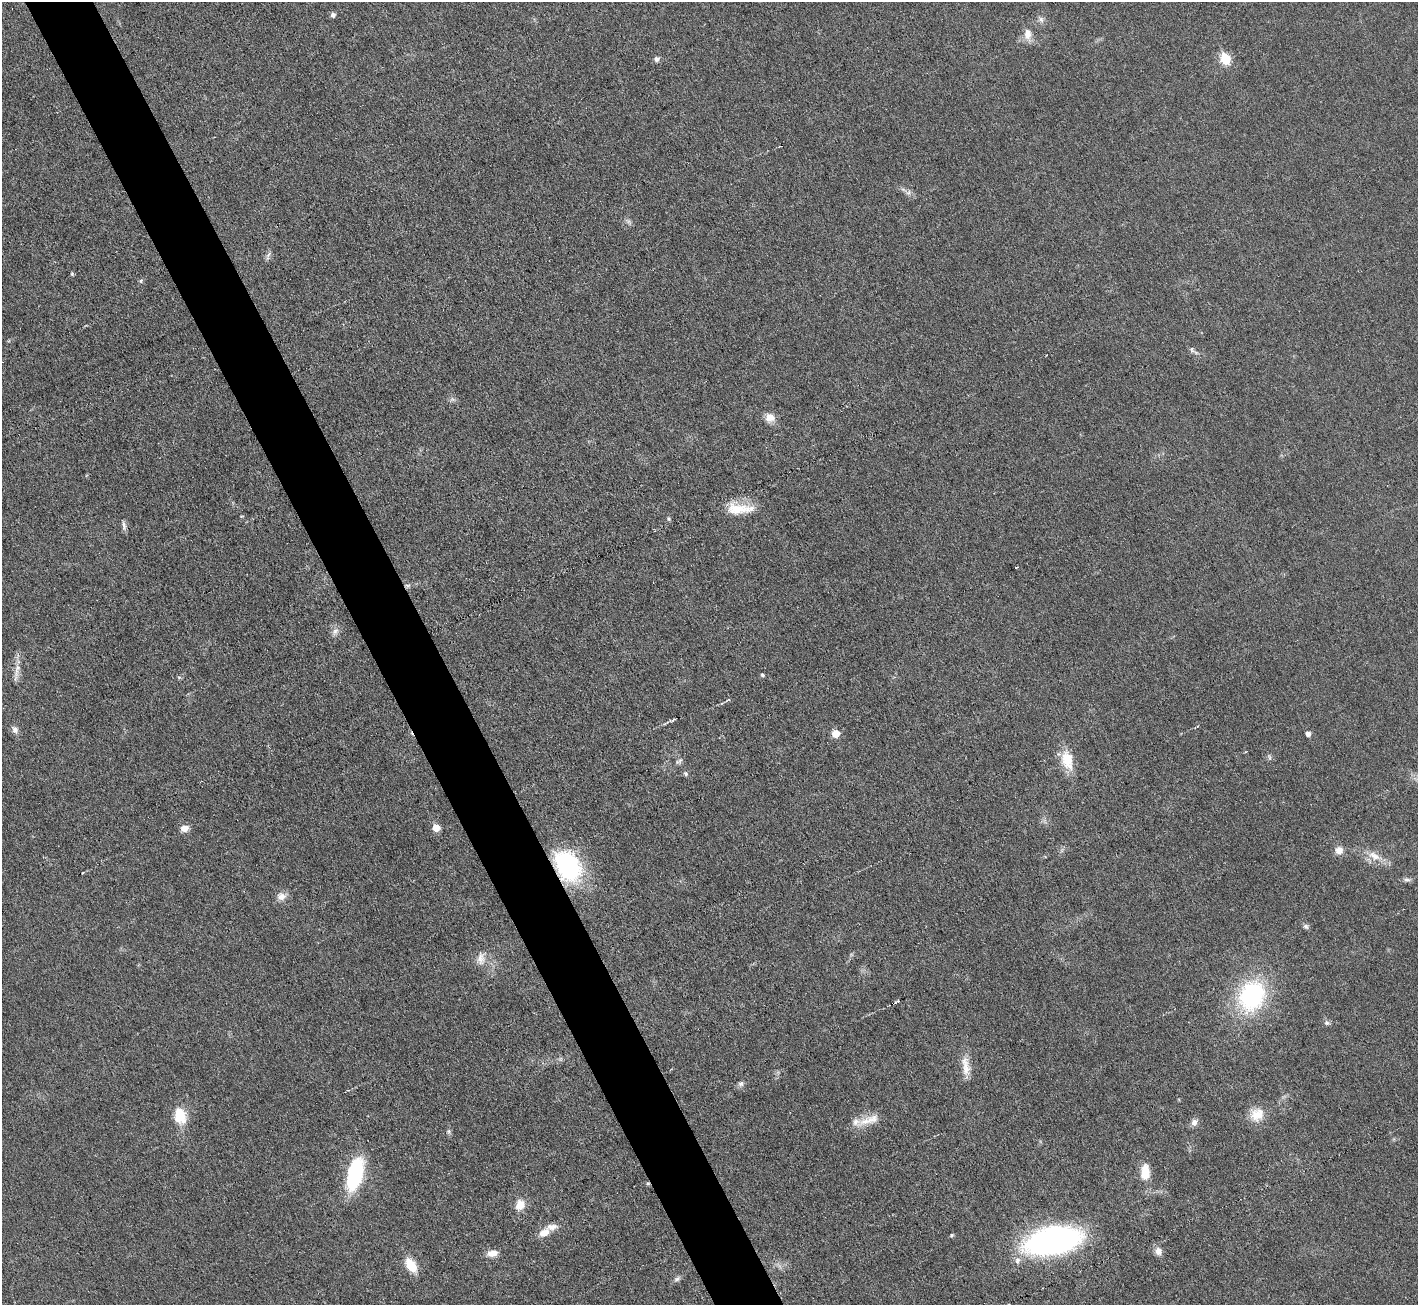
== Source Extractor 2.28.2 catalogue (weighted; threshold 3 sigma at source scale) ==
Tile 11 of 4 x 4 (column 3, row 3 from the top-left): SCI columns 2831-4246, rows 1456-2758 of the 5664 x 5653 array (HDU 1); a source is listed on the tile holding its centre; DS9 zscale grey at full resolution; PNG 1420 x 1307 px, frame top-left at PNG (2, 2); no overlay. Shown black and unused: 5% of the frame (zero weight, under 3 of 6 exposures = <1% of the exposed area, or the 3 px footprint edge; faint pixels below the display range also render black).
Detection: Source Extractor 2.28.2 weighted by HDU 2 'WHT'; one run over the whole footprint, this tile lists its part. Background 0.0264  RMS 0.0037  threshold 0.0152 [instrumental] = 3 sigma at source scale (4.09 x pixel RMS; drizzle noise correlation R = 1.36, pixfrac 0.8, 0.05/0.05 arcsec/px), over >= 5 px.
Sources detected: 62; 1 too faint to see at this stretch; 3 cosmic-ray / hot-pixel residue — not listed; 2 inside a brighter listed object's ellipse — not listed separately; the other 56 listed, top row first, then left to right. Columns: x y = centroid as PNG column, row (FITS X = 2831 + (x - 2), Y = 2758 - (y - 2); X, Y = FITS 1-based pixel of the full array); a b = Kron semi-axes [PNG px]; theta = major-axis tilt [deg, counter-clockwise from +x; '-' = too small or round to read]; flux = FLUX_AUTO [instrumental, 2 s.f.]
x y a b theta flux
333 15 5 5 - 1.2
1041 19 9 6 -73 1.2
1028 34 15 10 -87 3.4
656 59 5 5 - 1.5
1225 59 6 6 - 18
908 193 8 6 78 1.1
268 255 15 5 65 1.1
72 274 5 4 - 0.42
141 281 6 5 - 0.57
1192 350 7 5 -62 0.82
452 399 6 6 - 0.84
770 417 12 11 - 3.2
740 509 39 13 1 8.8
669 519 5 5 - 0.47
124 525 14 5 -84 1.2
1016 567 3 2 - 0.46
408 585 9 4 -8 0.75
335 631 10 8 51 1.6
16 672 12 5 80 2
762 675 5 4 - 0.5
179 677 6 4 0 0.48
15 729 10 8 -66 1.5
835 733 5 5 - 6
1308 734 4 4 - 1.5
1269 757 10 4 -81 0.65
1067 760 25 15 -77 7.7
679 761 11 5 29 0.92
686 774 6 6 - 0.69
185 828 9 7 14 2.7
436 828 5 5 - 5.5
1339 850 10 10 - 2.5
1374 856 22 10 -25 4.9
568 866 28 20 -59 47
1407 880 9 6 -8 1.1
281 896 12 11 - 2.5
1306 926 7 6 - 0.95
481 958 18 10 -90 3
1252 996 32 26 69 43
1327 1023 7 6 - 0.82
966 1066 29 10 -84 4.6
741 1084 8 7 - 1
1257 1114 19 17 26 5.9
180 1115 17 11 -76 10
869 1120 39 10 19 6.3
1194 1122 9 8 - 1.7
449 1131 7 4 -90 0.66
1145 1172 18 10 88 6.3
355 1174 35 15 75 28
520 1205 12 10 58 4.3
544 1233 13 9 31 3.5
952 1235 5 4 - 0.55
1052 1240 52 25 10 89
1158 1251 10 8 -70 2.3
492 1253 14 8 9 2.6
411 1265 13 8 -56 8.8
677 1279 10 6 30 1
Overlapping masked pixels (flux is a lower limit): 1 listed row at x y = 568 866